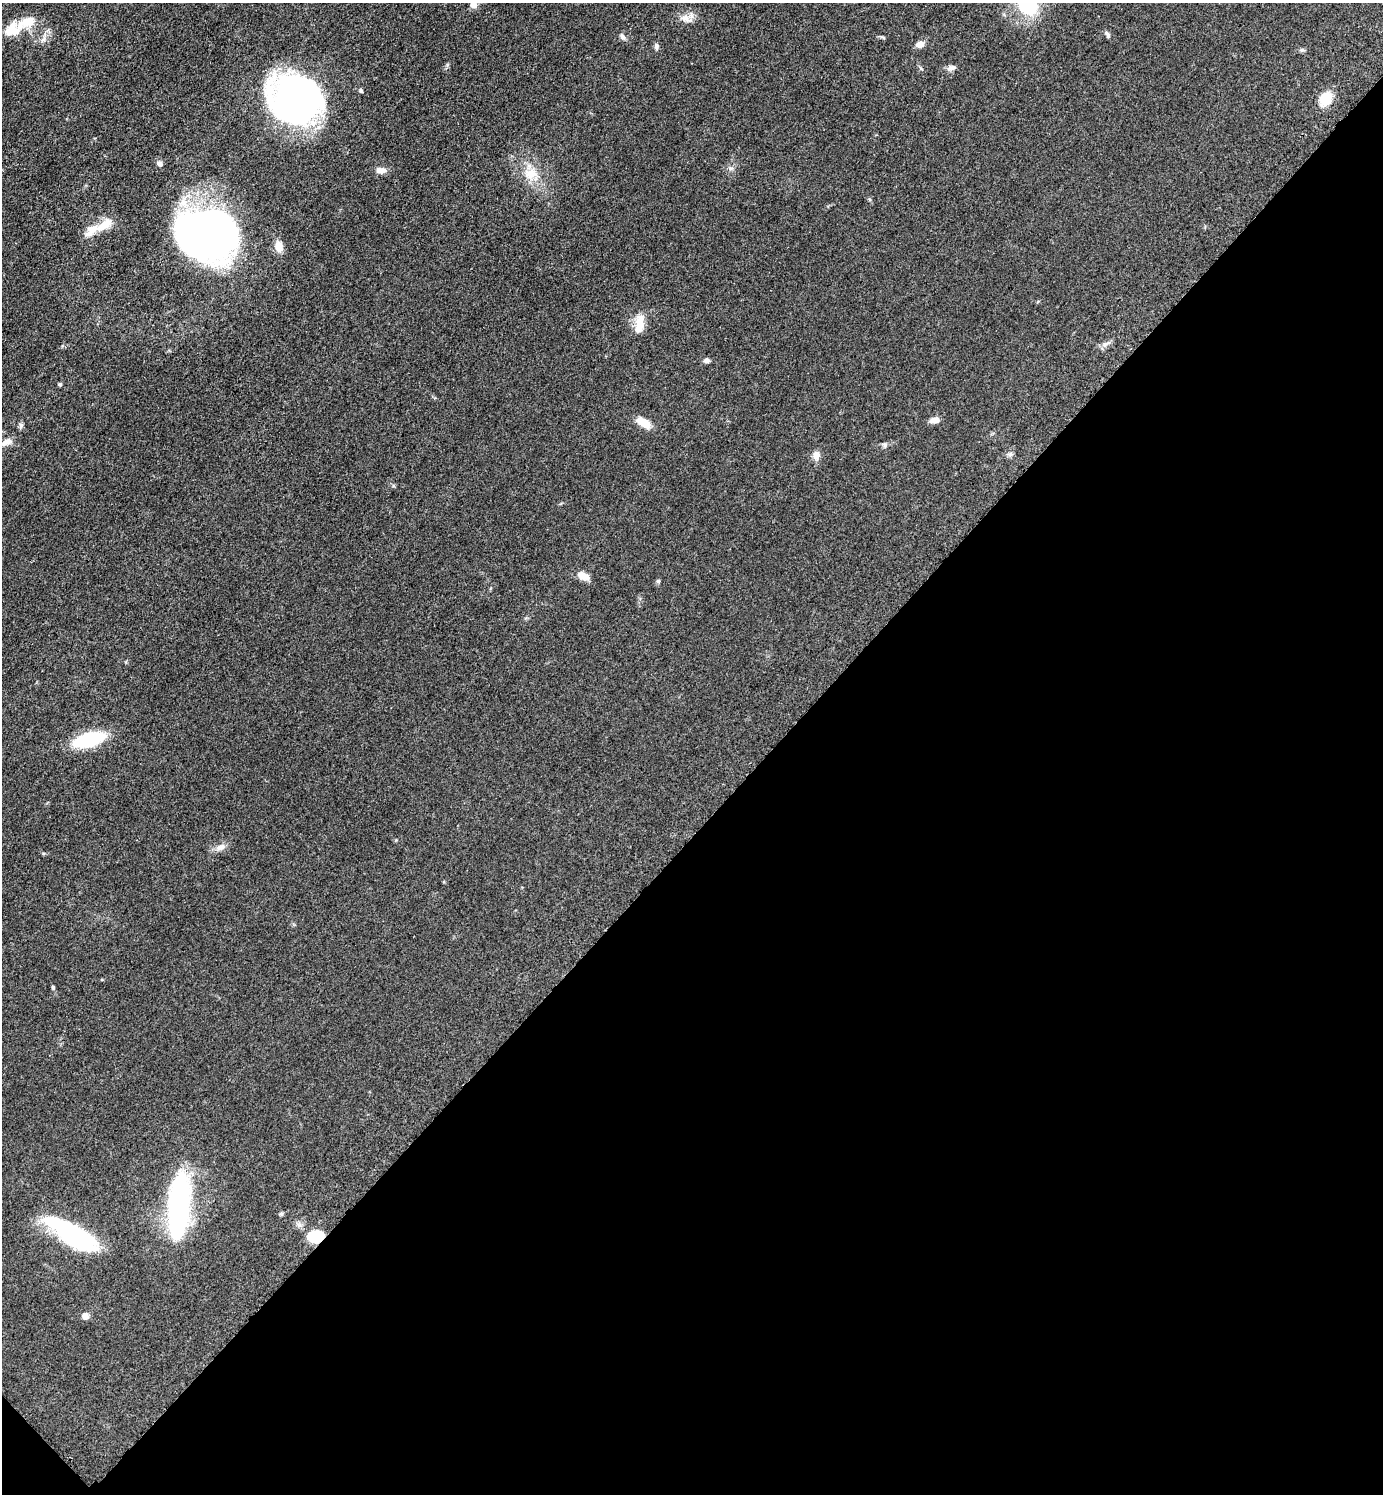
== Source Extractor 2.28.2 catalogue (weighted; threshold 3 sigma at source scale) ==
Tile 15 of 4 x 4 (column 3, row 4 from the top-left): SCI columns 2973-4353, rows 21-1512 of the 6048 x 6047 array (HDU 1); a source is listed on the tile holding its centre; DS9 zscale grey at full resolution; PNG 1385 x 1496 px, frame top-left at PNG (2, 3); no overlay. Shown black and unused: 45% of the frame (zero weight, under 3 of 5 exposures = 4% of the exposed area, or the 3 px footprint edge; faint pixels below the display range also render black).
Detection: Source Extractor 2.28.2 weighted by HDU 2 'WHT'; one run over the whole footprint, this tile lists its part. Background 0.0497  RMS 0.0054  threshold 0.0244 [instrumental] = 3 sigma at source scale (4.5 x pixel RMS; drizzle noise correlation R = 1.50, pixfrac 1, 0.05/0.05 arcsec/px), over >= 5 px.
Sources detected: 43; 1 inside a brighter object's white glare — not listed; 3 inside a brighter listed object's ellipse — not listed separately; the other 39 listed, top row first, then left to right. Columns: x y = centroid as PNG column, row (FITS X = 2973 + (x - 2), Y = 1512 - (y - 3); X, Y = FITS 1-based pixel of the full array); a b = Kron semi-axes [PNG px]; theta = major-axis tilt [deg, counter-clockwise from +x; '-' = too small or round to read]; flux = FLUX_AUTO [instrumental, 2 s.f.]
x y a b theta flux
473 4 10 9 - 3.4
1027 5 18 14 -51 38
686 18 16 9 -29 3.9
12 30 22 17 37 11
1107 34 10 5 -48 1.2
623 37 9 6 -56 1.7
43 40 7 4 19 1.2
920 44 9 7 15 3.6
656 46 9 5 -90 1.2
1302 50 6 4 -17 0.81
951 68 11 7 19 2.2
361 91 6 4 -60 0.8
296 99 48 43 -18 210
1325 99 16 13 58 9.5
160 164 7 6 - 1.8
731 168 7 4 17 1
381 170 12 8 -2 3.5
531 174 16 13 10 8.5
105 224 25 11 31 7.8
207 235 56 49 -19 240
279 247 11 8 -74 6
639 323 26 10 81 7.5
1105 344 7 4 18 1.3
707 360 7 6 - 1.6
60 384 5 4 - 0.75
935 420 11 6 10 3.5
643 423 19 9 -31 6.6
6 442 14 7 26 3.4
885 445 7 4 -89 0.91
816 455 12 9 -82 3.2
583 576 14 8 -26 5
658 581 5 5 - 0.82
89 740 25 11 16 40
221 847 12 8 24 3.1
53 987 5 4 - 0.63
178 1201 68 25 83 77
73 1235 55 18 -31 72
315 1236 15 11 10 17
85 1316 8 8 - 2.3
Overlapping masked pixels (flux is a lower limit): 1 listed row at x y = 315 1236
Isophote crosses this tile's border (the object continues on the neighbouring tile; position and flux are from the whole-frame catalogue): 2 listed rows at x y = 473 4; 1027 5
Unlisted compact peaks at least as high as the median listed source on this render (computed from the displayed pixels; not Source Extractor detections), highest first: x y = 21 425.